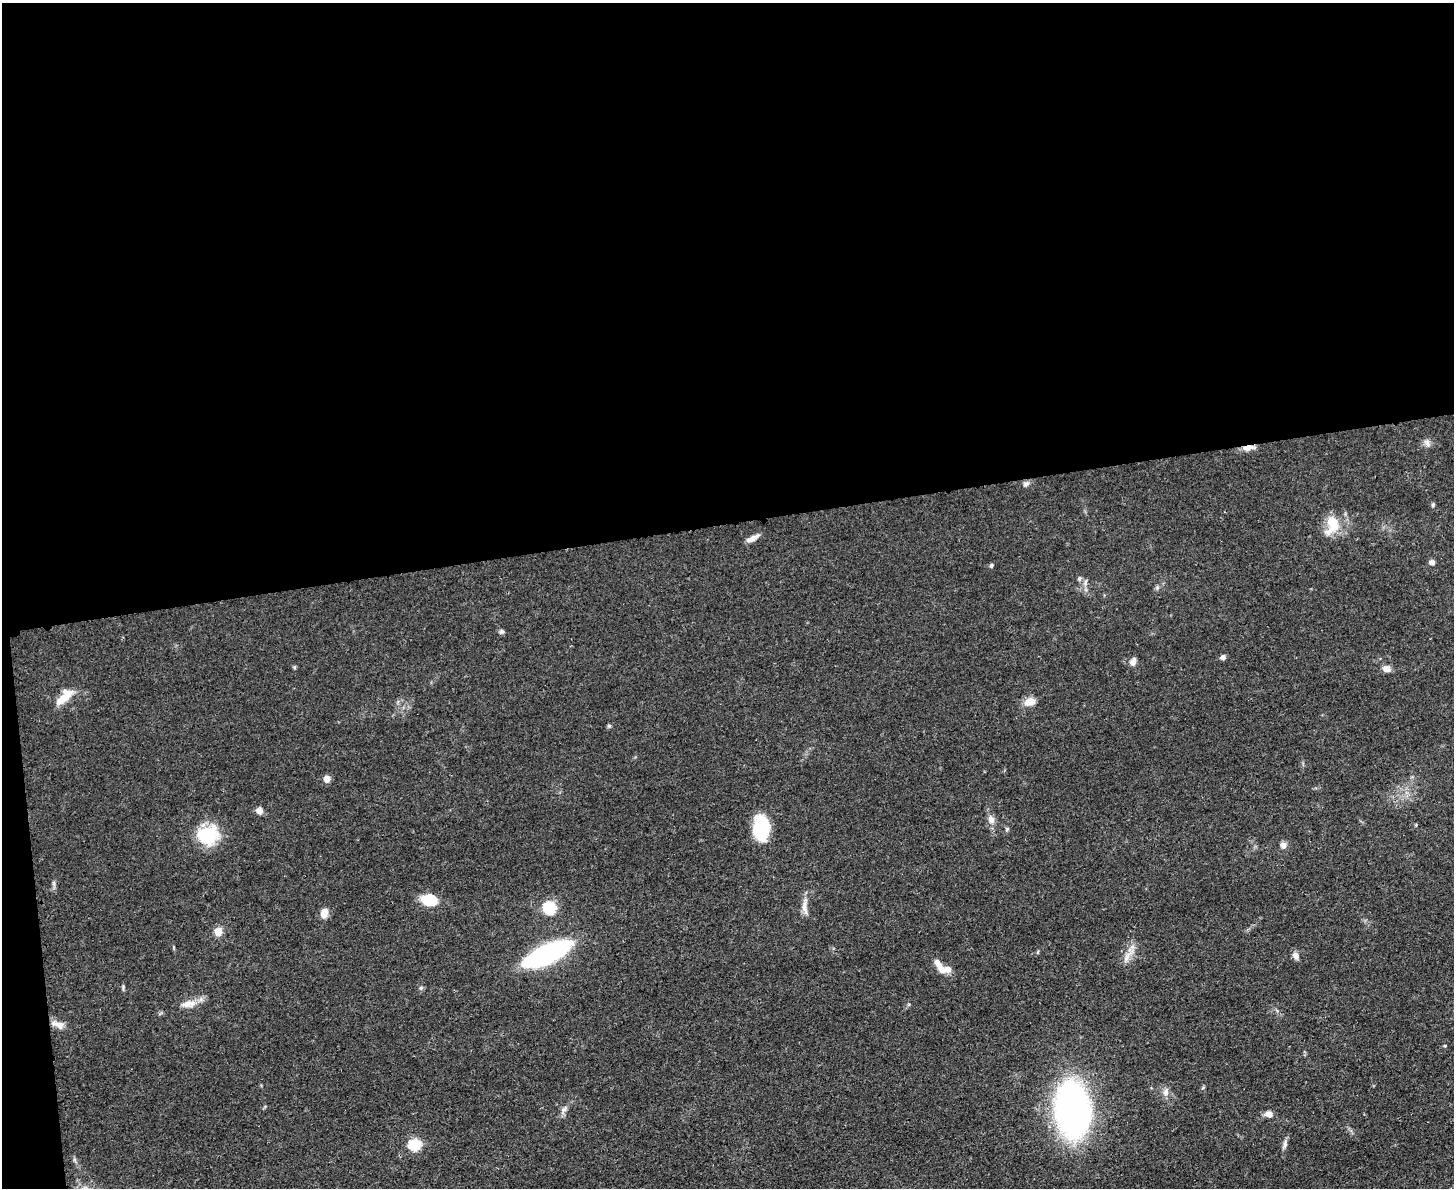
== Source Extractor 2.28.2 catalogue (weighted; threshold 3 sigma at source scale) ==
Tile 1 of 3 x 4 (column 1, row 1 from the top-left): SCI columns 142-1593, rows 3569-4754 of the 4749 x 4767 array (HDU 1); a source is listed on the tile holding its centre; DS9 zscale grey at full resolution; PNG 1456 x 1190 px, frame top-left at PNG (2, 3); no overlay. Shown black and unused: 45% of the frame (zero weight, under 3 of 4 exposures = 2% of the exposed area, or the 3 px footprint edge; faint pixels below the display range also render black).
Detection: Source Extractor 2.28.2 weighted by HDU 2 'WHT'; one run over the whole footprint, this tile lists its part. Background 0.0465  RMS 0.0051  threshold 0.0229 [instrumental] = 3 sigma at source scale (4.5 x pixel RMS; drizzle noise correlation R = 1.50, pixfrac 1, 0.05/0.05 arcsec/px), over >= 5 px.
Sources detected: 45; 3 inside a brighter listed object's ellipse — not listed separately; the other 42 listed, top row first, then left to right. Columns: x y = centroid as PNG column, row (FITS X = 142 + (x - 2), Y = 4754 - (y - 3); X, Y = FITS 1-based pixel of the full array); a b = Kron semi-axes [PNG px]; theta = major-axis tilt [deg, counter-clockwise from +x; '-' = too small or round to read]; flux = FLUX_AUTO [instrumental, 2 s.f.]
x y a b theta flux
1427 443 11 7 -67 2.1
1249 448 16 6 8 3.8
1026 484 10 6 38 1.5
1433 505 5 4 - 0.76
1333 524 24 15 -73 10
753 538 16 6 28 3.3
1432 562 7 6 - 1.5
991 565 5 5 - 0.86
1079 578 6 6 - 1.1
1157 587 6 6 - 0.94
501 631 8 5 -6 0.99
1223 657 7 6 - 1.6
1133 661 8 6 68 2.8
1387 669 10 8 -13 2.7
64 697 26 10 47 8.3
1029 702 14 9 14 5
609 726 5 5 - 0.7
327 779 8 8 - 2.6
259 811 7 7 - 2.8
991 819 12 8 -67 3.1
761 828 23 15 -89 28
207 835 22 19 -1 26
1283 845 8 7 - 2.2
429 900 14 10 -11 18
804 907 20 7 -81 3.8
549 908 7 7 - 39
324 913 10 7 75 5.1
218 932 10 9 - 4.1
547 954 36 12 25 150
1128 955 29 6 58 4.3
1296 956 9 7 -63 2.8
942 969 13 8 -41 4.2
123 987 10 2 90 0.74
188 1004 23 8 12 5.4
58 1024 19 8 -16 4
1445 1045 5 3 - 0.44
1166 1093 11 8 85 2.6
564 1109 11 6 45 2
1072 1110 40 24 -83 280
1269 1114 9 7 -9 3
415 1144 7 6 - 32
1285 1144 14 5 81 1.9
Overlapping masked pixels (flux is a lower limit): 1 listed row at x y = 1249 448